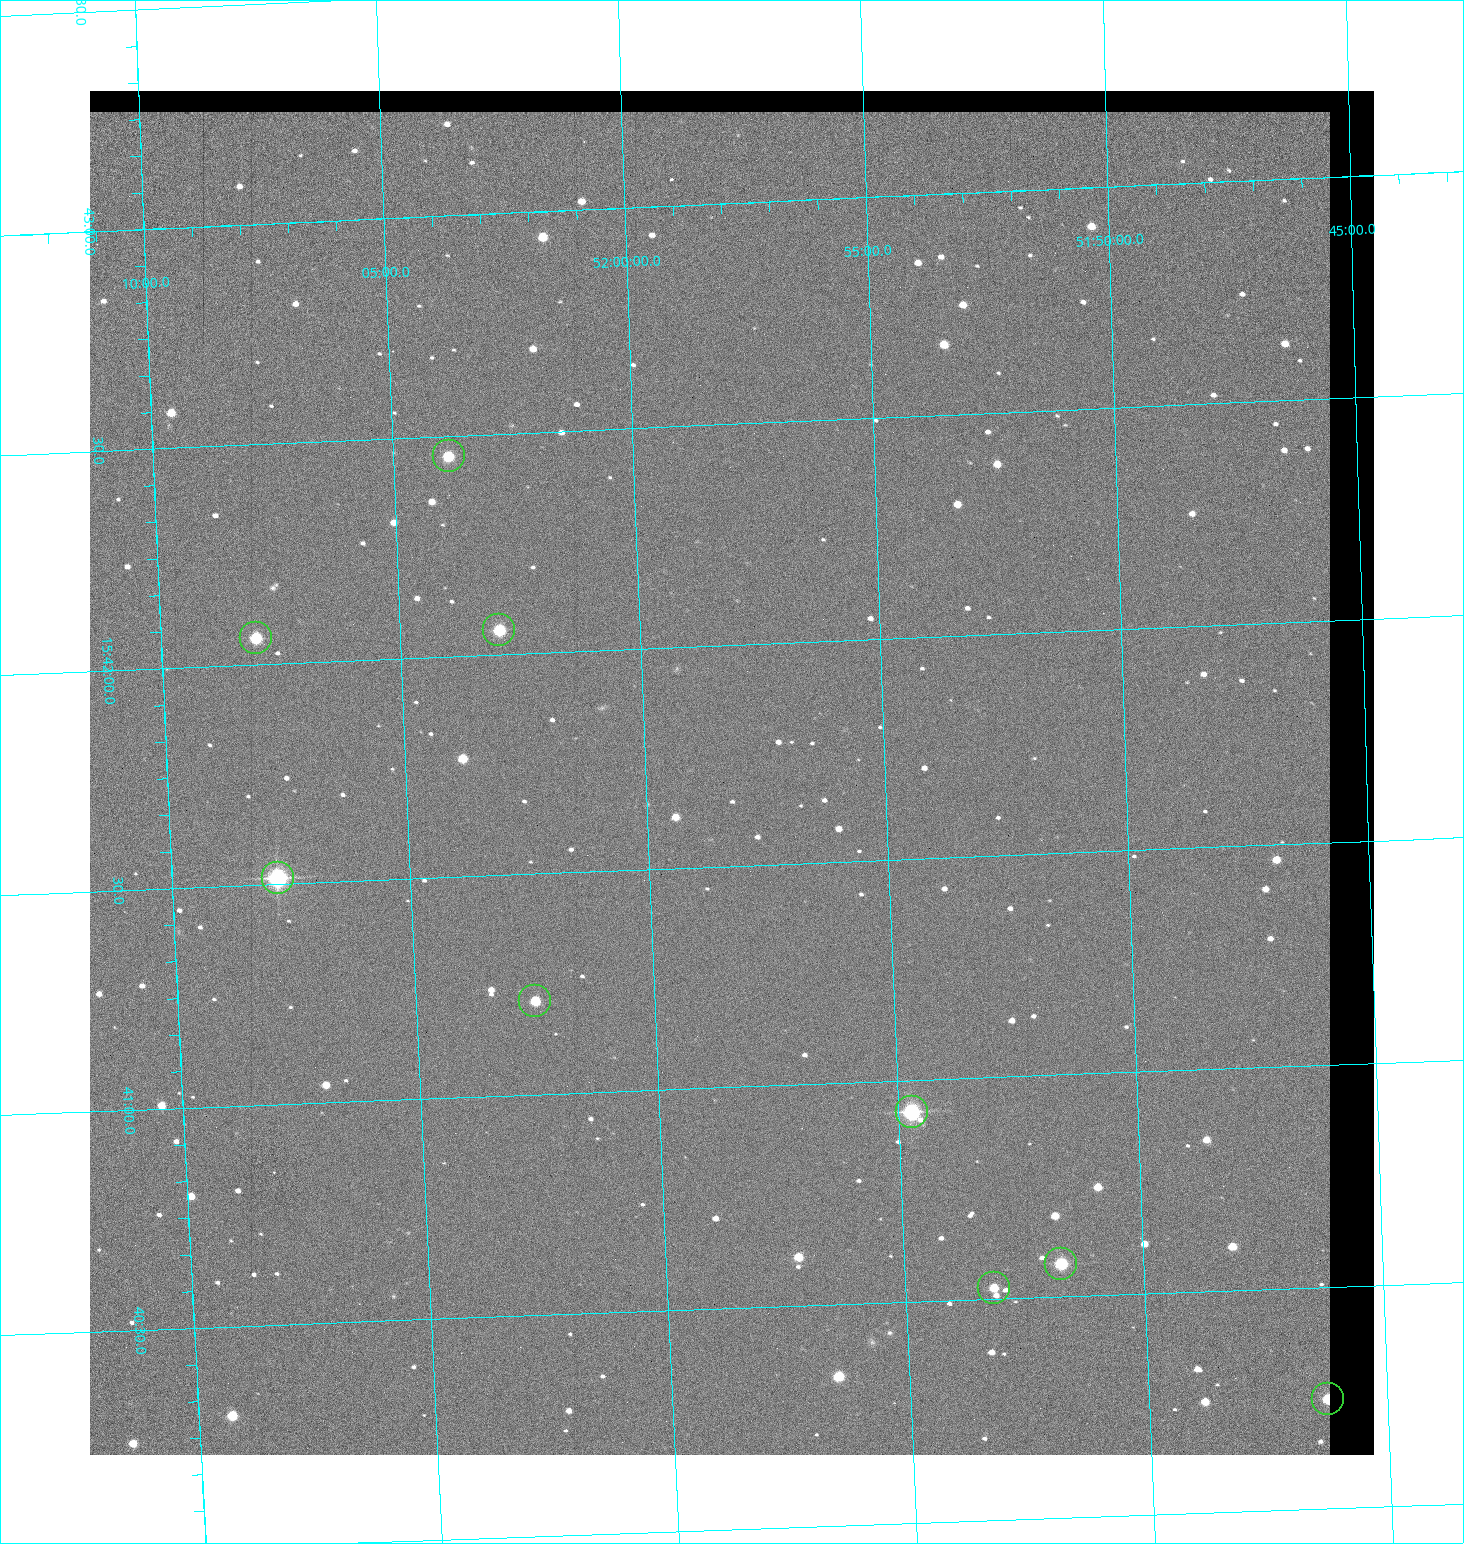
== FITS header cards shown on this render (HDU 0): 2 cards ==
NAXIS1  =                 1284 / length of data axis 1
NAXIS2  =                 1364 / length of data axis 2

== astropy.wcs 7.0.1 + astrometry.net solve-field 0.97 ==
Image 1284 x 1364 px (HDU 0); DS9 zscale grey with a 90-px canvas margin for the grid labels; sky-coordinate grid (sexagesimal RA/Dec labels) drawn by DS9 from the SOLVED WCS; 9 Tycho-2 reference stars matched to detected sources circled (green)
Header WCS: RA---TAN/DEC--TAN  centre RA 15:41:43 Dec +51:58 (235.43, +51.97 deg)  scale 1.26 arcsec/px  FOV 26.9' x 28.5'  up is +92 deg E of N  parity flipped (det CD > 0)
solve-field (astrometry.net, Tycho-2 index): VERIFIED the header's WCS against the Tycho-2 star catalogue (9 matches, 0 conflicts) and refined it, rather than solving blind
Solved WCS: RA---TAN-SIP/DEC--TAN-SIP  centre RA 15:41:43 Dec +51:58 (235.43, +51.97 deg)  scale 1.25 arcsec/px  FOV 26.8' x 28.5'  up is +92 deg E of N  parity flipped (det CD > 0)
The solver's refit moves the header's centre by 0.44 arcsec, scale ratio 0.997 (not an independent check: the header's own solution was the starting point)
Tycho-2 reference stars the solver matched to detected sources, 9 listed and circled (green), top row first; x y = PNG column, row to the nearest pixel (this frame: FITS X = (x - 90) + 1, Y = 1364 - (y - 91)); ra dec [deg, ICRS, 3 dp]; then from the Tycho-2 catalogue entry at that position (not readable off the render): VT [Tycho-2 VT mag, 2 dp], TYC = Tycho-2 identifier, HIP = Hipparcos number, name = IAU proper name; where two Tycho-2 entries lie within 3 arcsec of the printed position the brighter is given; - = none
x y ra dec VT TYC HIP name
449 456 235.614 +52.064 11.61 3489-1132-1 - -
499 630 235.514 +52.049 11.19 3489-1407-1 - -
256 638 235.515 +52.133 11.12 3489-1380-1 - -
278 878 235.378 +52.130 9.31 3489-1322-1 76850 -
535 1001 235.303 +52.042 11.52 3489-958-1 - -
912 1112 235.232 +51.912 9.59 3489-824-1 - -
1061 1264 235.143 +51.862 10.97 3489-1016-1 - -
994 1288 235.131 +51.886 12.29 3489-908-1 - -
1328 1399 235.062 +51.771 11.53 3489-1453-1 - -